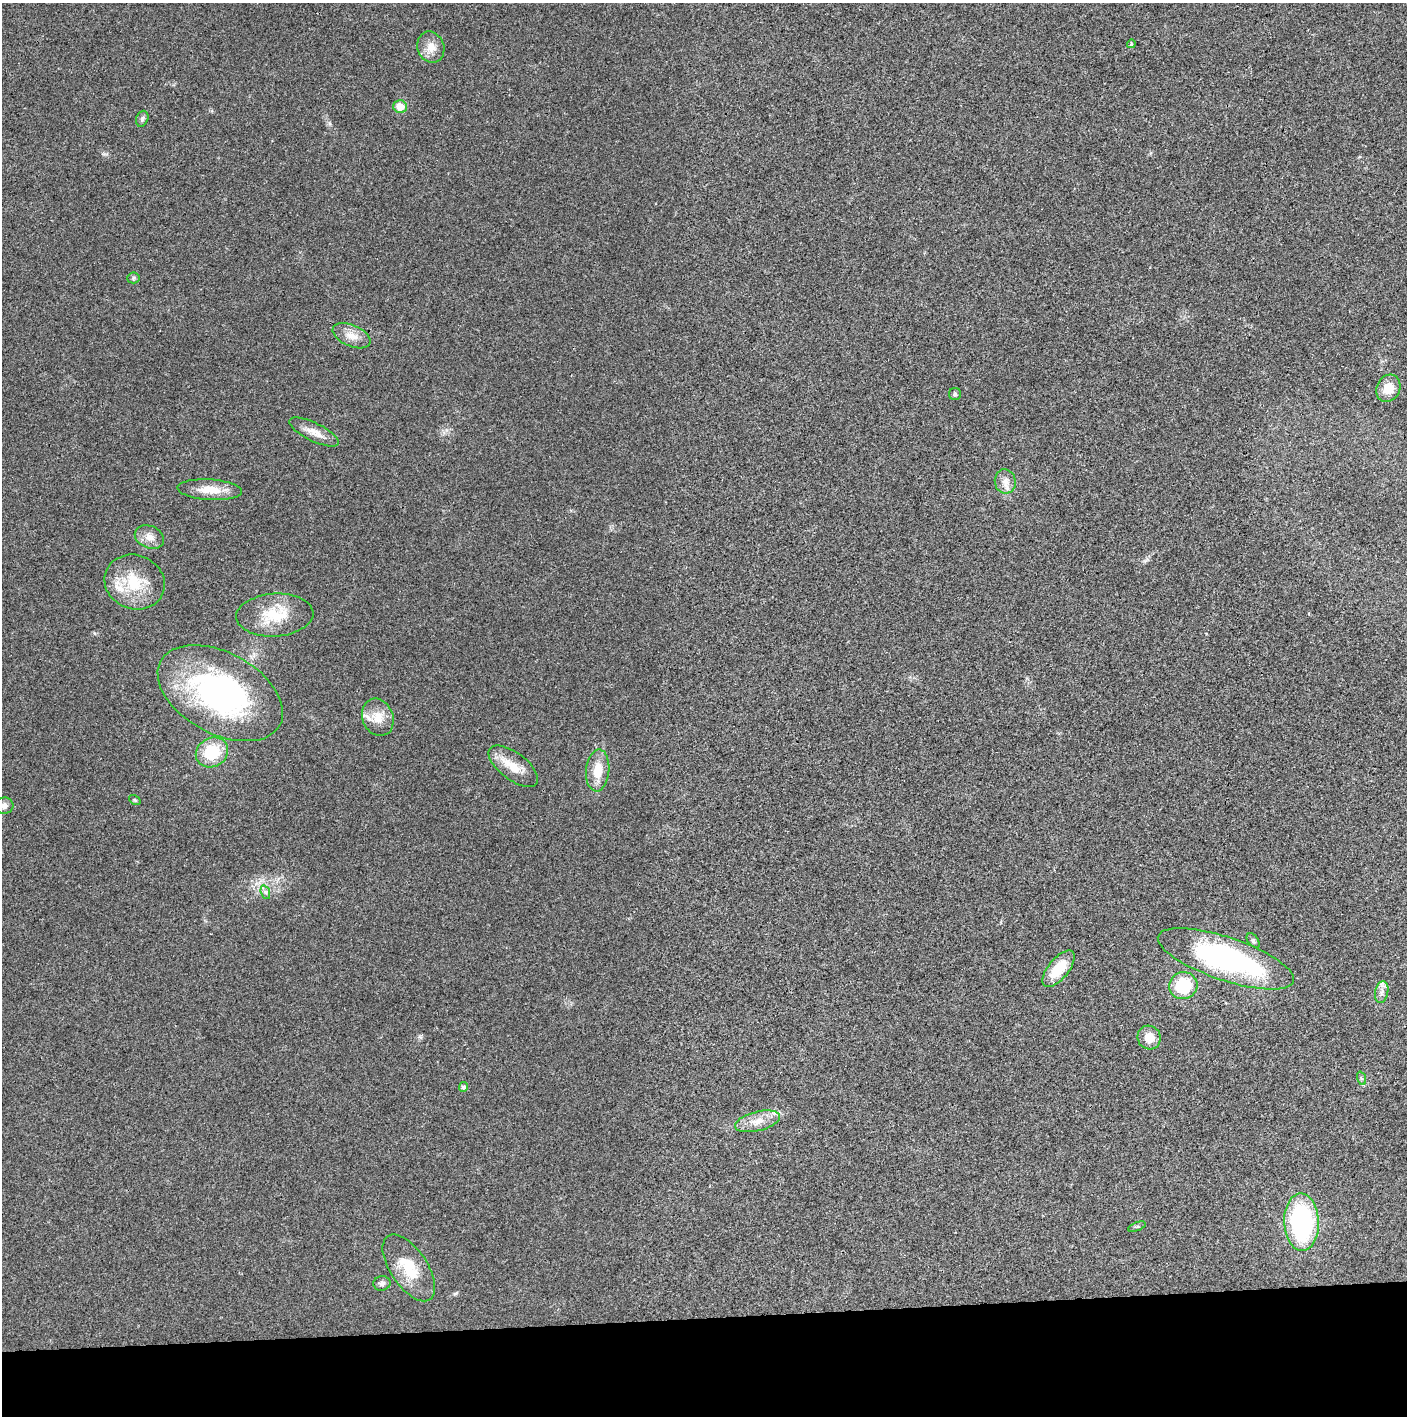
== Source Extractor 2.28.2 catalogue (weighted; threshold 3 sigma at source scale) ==
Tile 8 of 3 x 3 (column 2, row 3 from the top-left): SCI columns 1410-2814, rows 1-1414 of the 4221 x 4243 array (HDU 1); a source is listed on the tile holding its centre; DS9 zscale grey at full resolution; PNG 1409 x 1418 px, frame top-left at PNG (2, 3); each listed source drawn as its Kron ellipse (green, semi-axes under 4 px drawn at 4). Shown black and unused: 7% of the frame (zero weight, under 3 of 4 exposures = <1% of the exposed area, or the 3 px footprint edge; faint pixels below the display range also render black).
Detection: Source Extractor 2.28.2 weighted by HDU 2 'WHT'; one run over the whole footprint, this tile lists its part. Background 0.019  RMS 0.0051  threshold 0.023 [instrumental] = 3 sigma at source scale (4.5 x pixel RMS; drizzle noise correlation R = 1.50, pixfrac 1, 0.05/0.05 arcsec/px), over >= 5 px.
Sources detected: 38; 3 inside a brighter listed object's ellipse — not listed separately; the other 35 listed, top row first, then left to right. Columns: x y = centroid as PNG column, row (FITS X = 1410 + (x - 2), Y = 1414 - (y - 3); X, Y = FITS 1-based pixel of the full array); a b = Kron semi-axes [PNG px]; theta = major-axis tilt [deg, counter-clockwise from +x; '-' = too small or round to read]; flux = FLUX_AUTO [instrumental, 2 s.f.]
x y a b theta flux
1131 44 4 3 - 0.6
431 47 16 13 -68 5.6
400 106 6 6 - 7.1
142 119 8 6 71 1.3
133 278 6 5 - 0.89
351 336 20 10 -23 5.7
1388 388 14 11 63 8.3
955 394 6 6 - 0.91
314 432 27 9 -26 5.9
1005 481 12 10 -82 4.1
210 490 32 10 -3 9.2
149 537 15 11 -22 4.5
135 582 31 27 -22 20
275 615 39 21 4 20
220 693 68 40 -28 120
378 717 19 15 -68 7.8
212 752 17 14 30 18
513 766 29 13 -37 9.9
598 770 21 11 85 9.4
135 800 6 4 -34 0.63
4 806 9 8 - 2.2
265 892 7 4 -71 1.2
1253 941 8 5 -52 1.1
1226 959 71 21 -19 100
1058 969 22 10 51 14
1183 986 14 13 - 21
1382 992 11 6 77 2.5
1149 1038 12 11 - 6.6
1361 1078 7 4 -71 0.91
464 1087 5 4 - 1.3
757 1121 23 9 14 6.7
1302 1222 29 17 -88 75
1137 1227 9 3 21 0.65
409 1268 38 18 -56 18
382 1283 8 7 - 1.7
Isophote crosses this tile's border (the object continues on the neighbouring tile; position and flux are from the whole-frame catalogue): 1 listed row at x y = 4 806
Unlisted compact peaks at least as high as the median listed source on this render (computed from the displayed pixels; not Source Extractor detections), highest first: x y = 456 1293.